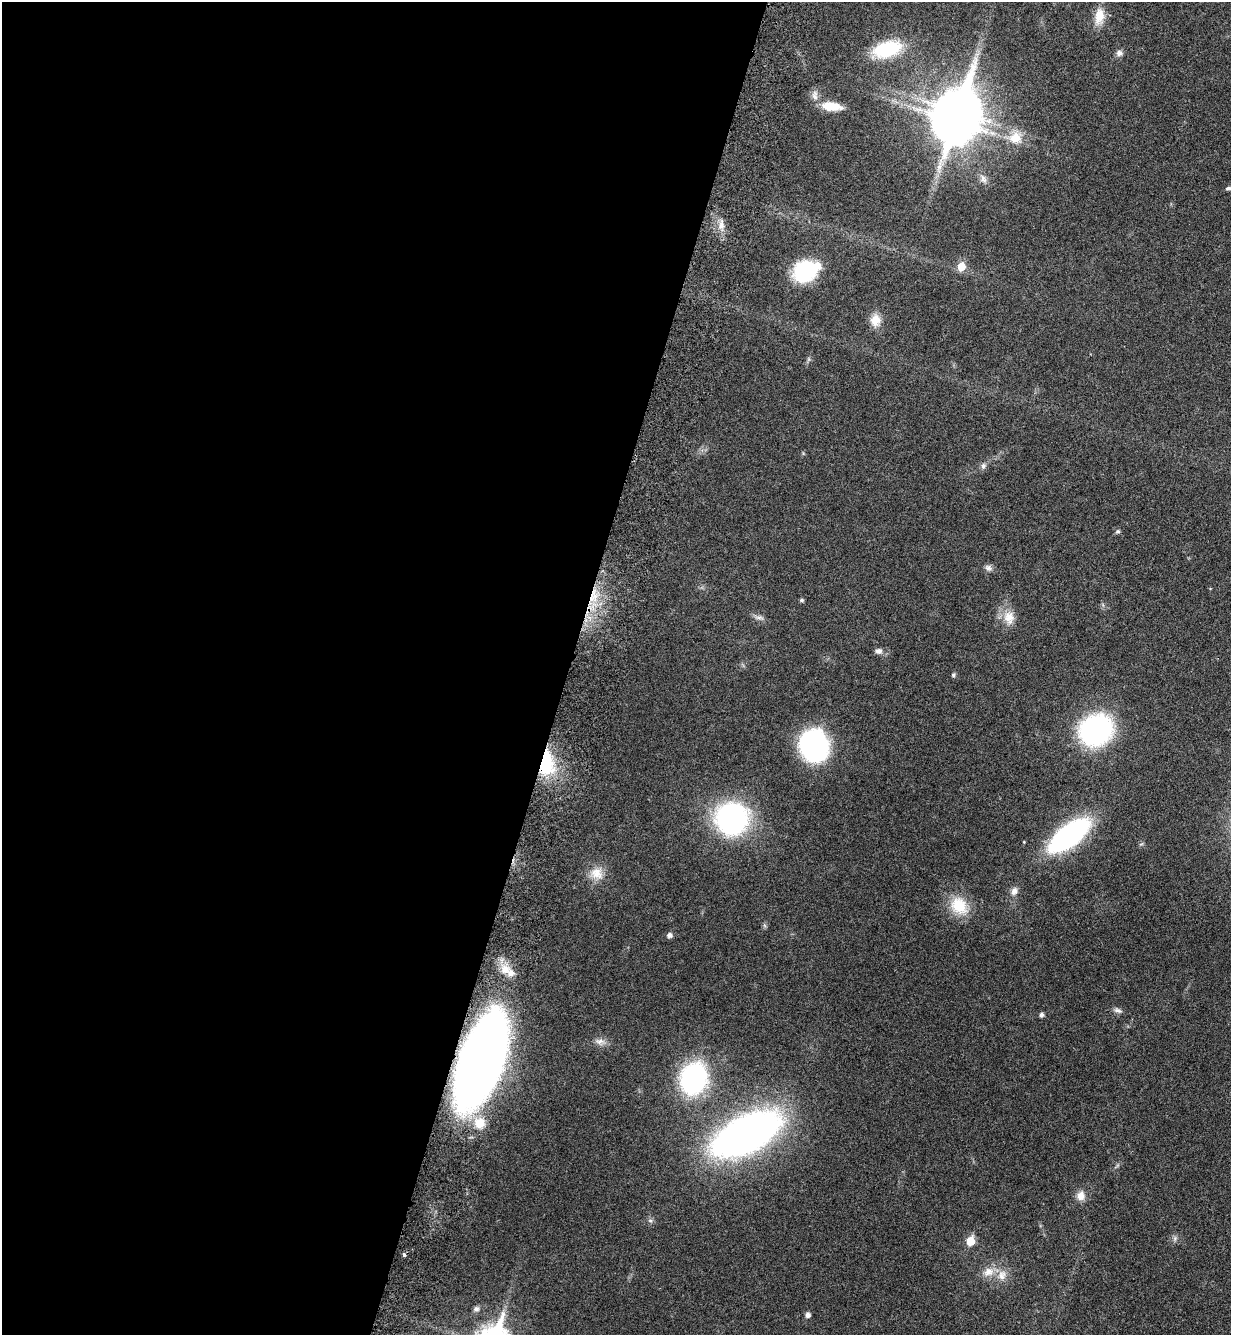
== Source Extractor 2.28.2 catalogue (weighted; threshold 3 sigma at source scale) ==
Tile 5 of 4 x 4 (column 1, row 2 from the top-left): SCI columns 223-1451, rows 2742-4074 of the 5486 x 5479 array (HDU 1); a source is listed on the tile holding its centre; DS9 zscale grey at full resolution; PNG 1233 x 1337 px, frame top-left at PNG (2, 2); no overlay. Shown black and unused: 46% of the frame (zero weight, under 3 of 6 exposures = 5% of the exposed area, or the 3 px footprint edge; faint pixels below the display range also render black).
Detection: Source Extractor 2.28.2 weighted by HDU 2 'WHT'; one run over the whole footprint, this tile lists its part. Background 0.0331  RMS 0.0029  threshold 0.012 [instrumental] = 3 sigma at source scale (4.09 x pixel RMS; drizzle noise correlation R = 1.36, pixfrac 0.8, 0.05/0.05 arcsec/px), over >= 5 px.
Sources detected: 50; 1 inside a brighter object's white glare — not listed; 2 inside a brighter listed object's ellipse — not listed separately; the other 47 listed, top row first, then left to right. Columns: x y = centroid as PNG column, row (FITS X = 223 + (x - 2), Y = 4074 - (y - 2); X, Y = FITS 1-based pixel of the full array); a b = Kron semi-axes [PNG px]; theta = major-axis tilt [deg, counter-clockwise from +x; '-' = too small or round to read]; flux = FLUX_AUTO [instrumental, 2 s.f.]
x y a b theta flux
1099 16 23 12 83 4.3
887 49 27 14 17 18
1119 53 8 7 - 0.97
815 95 15 8 89 1.7
832 106 26 10 -6 5.1
954 120 14 12 -42 870
1015 138 18 16 22 4.8
983 179 13 8 -61 1.3
1228 188 7 5 17 0.52
721 225 12 8 90 1.8
961 266 7 6 - 4.7
805 271 28 21 26 17
875 320 16 13 81 3.1
983 466 8 6 65 0.88
1118 531 6 6 - 0.51
988 568 10 8 -40 0.98
595 597 11 6 83 2.3
802 600 5 4 - 0.44
759 617 15 4 -5 0.83
1009 617 19 16 -81 4
878 651 10 7 -5 1.1
953 675 5 4 - 0.52
1096 730 24 20 30 60
814 746 21 18 -73 69
546 763 31 17 -89 16
732 819 26 25 - 57
1069 836 33 13 36 80
597 873 18 16 -18 3.8
1014 891 10 8 65 1.5
959 906 26 20 -50 7.8
669 935 5 5 - 1
505 969 17 15 -40 4.3
1118 1010 12 6 -20 0.92
1042 1015 5 4 - 0.82
600 1041 14 8 -1 1.6
481 1060 64 26 70 300
693 1079 22 18 74 52
479 1123 16 15 - 5.8
746 1134 47 22 27 190
1081 1196 10 9 - 2.3
650 1221 6 4 -1 0.5
1175 1238 8 5 79 0.64
970 1241 6 5 - 7.2
404 1255 4 3 - 0.56
988 1272 16 12 24 3
476 1309 8 7 - 0.86
808 1315 5 5 - 1.1
Overlapping masked pixels (flux is a lower limit): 2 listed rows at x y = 546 763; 481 1060